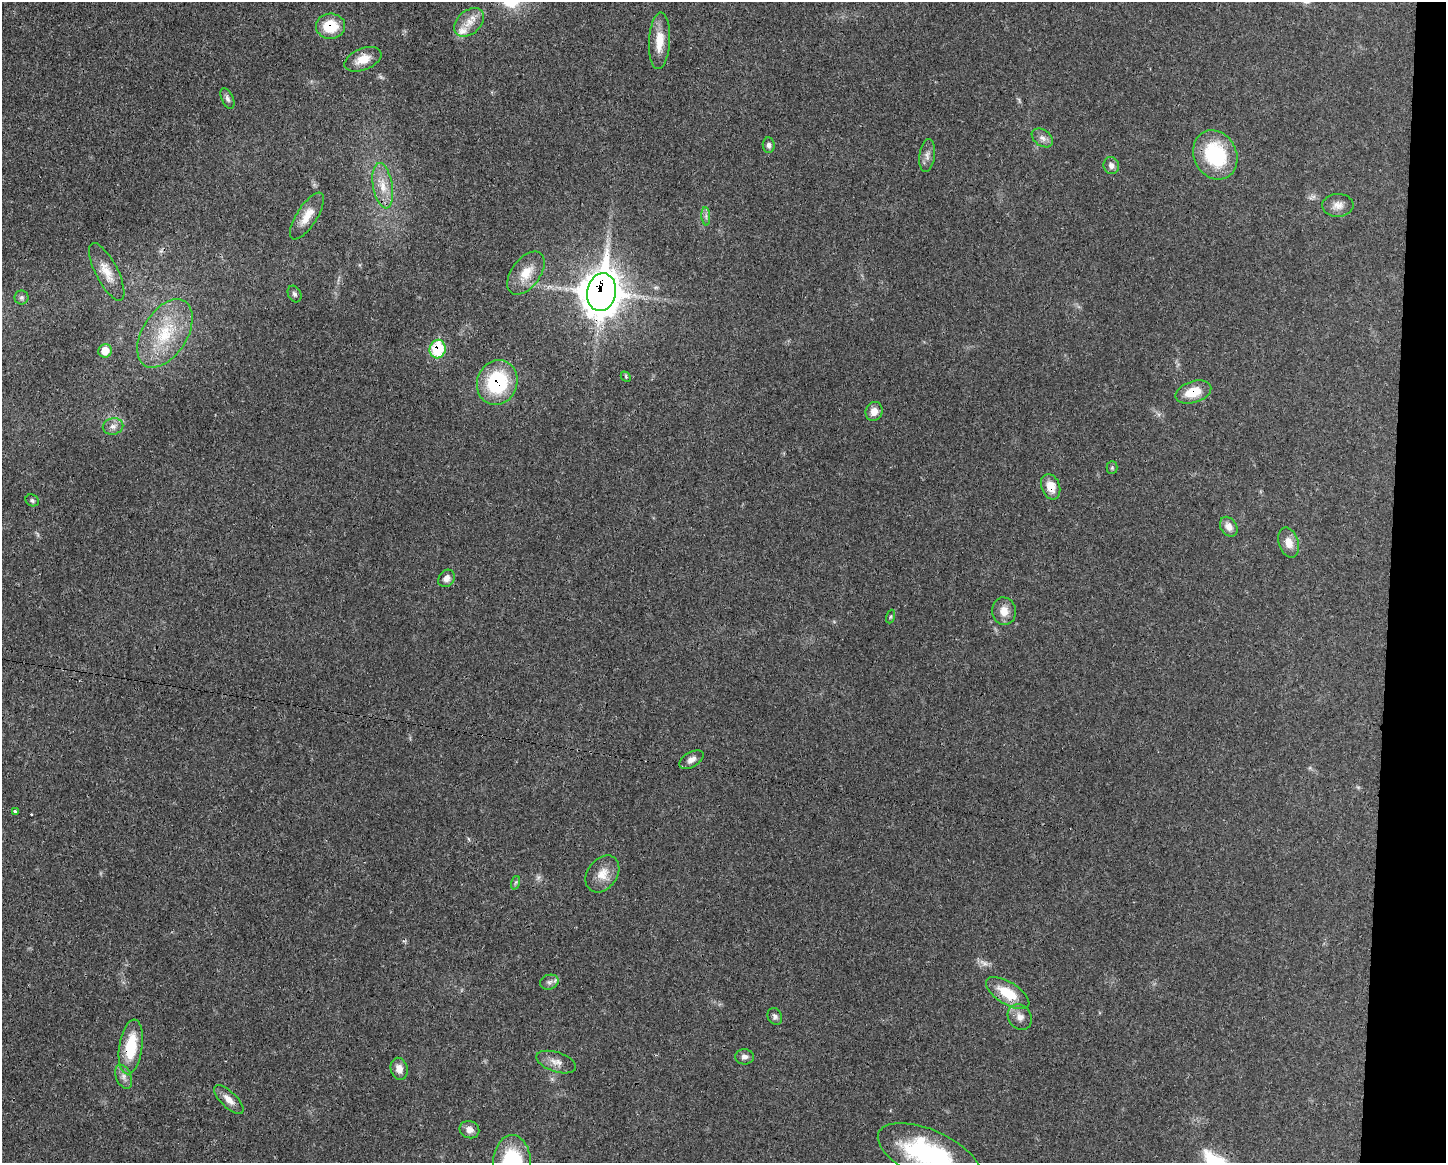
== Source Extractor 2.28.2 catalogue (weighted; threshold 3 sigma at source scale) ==
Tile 6 of 3 x 4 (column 3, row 2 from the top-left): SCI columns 3001-4444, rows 2330-3490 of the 4670 x 4657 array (HDU 1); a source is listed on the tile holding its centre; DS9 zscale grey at full resolution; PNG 1448 x 1165 px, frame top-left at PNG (2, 2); each listed source drawn as its Kron ellipse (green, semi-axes under 4 px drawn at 4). Shown black and unused: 4% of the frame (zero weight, under 3 of 4 exposures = <1% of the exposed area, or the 3 px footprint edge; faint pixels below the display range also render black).
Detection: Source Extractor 2.28.2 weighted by HDU 2 'WHT'; one run over the whole footprint, this tile lists its part. Background 0.0206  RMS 0.0023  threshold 0.0102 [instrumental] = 3 sigma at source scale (4.5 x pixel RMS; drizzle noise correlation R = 1.50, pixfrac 1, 0.05/0.05 arcsec/px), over >= 5 px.
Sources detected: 56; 2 too faint to see at this stretch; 1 cosmic-ray / hot-pixel residue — neither listed nor drawn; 1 inside a brighter listed object's ellipse — not listed separately; the other 52 listed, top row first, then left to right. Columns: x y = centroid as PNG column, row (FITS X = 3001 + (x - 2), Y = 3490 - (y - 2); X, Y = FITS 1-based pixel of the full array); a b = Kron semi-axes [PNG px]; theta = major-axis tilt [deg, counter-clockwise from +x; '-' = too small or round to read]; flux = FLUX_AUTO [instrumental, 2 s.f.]
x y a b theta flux
469 22 17 11 42 3
331 26 14 12 3 7.1
659 41 28 10 87 4.5
363 59 19 11 22 3.4
227 98 11 6 -66 0.78
1042 138 12 8 -36 1.2
769 145 7 6 - 0.7
927 155 16 7 83 1.3
1215 155 25 21 -63 17
1111 166 8 8 - 1
383 186 23 9 -80 3.6
1338 205 15 11 3 1.8
307 216 27 10 57 3.5
706 216 9 3 -85 0.58
107 272 32 11 -63 3.6
526 273 25 14 53 4.3
602 292 19 14 80 510
294 294 8 6 -64 0.66
21 297 7 7 - 0.57
165 333 38 22 58 12
438 349 9 8 - 12
105 351 7 6 - 3.4
626 377 6 4 -46 0.29
497 382 23 20 69 18
1193 392 18 10 18 4.9
874 411 9 8 - 1.9
113 426 10 8 12 1.2
1112 468 6 5 - 0.37
1051 487 13 9 -70 3.2
32 500 7 5 -29 0.49
1229 527 10 8 -55 1.6
1289 543 15 10 -73 2.3
446 578 9 7 55 1.3
1004 611 14 12 -85 2.5
890 617 7 3 71 0.27
691 760 13 7 31 1.2
15 812 3 3 - 1.5
602 874 20 14 53 3.3
515 883 7 4 71 0.4
549 982 9 7 17 0.84
1008 993 24 11 -32 6.3
775 1016 9 7 -65 0.71
1020 1017 13 11 -54 1.8
131 1047 27 11 81 9.7
744 1057 9 7 -2 0.89
556 1062 21 9 -18 2.1
399 1069 11 8 -76 1.8
124 1077 12 7 -66 1.2
229 1100 19 8 -44 2
469 1130 10 8 -23 1.6
929 1154 54 24 -23 32
512 1162 27 19 89 18
Overlapping masked pixels (flux is a lower limit): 8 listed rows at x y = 331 26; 602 292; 438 349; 497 382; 1193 392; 1051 487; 1008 993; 131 1047
Isophote crosses this tile's border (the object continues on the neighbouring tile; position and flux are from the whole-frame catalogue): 2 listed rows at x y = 929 1154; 512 1162